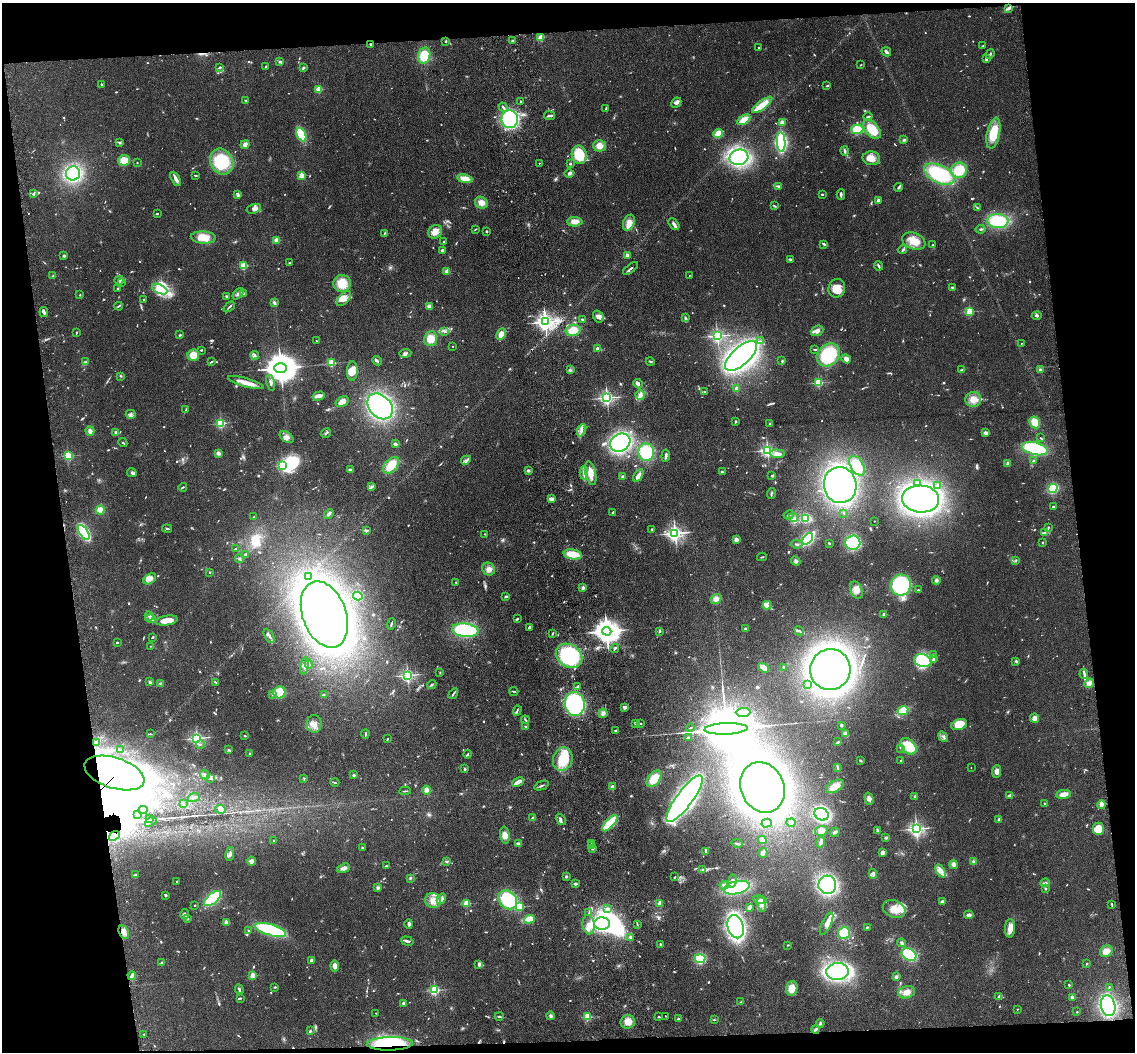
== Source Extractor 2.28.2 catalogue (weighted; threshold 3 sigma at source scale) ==
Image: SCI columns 119-4649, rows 251-4447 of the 4768 x 4591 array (HDU 1 of 3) = the unmasked area's bounding box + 8 px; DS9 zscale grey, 4 x 4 block average (1 PNG px = mean of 4 x 4 image px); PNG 1137 x 1054 px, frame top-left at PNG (2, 3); each listed source drawn as its Kron ellipse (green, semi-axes under 4 px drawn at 4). Shown black and unused: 15% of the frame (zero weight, under 3 of 4 exposures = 6% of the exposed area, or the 3 px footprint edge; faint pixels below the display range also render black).
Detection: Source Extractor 2.28.2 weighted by HDU 2 'WHT'. Background 0.103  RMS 0.0062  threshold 0.0278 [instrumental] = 3 sigma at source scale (4.5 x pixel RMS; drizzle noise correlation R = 1.50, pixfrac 1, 0.05/0.05 arcsec/px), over >= 5 px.
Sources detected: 1053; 22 too faint to see at this stretch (4 x 4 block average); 54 inside a brighter object's white glare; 6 cosmic-ray / hot-pixel residue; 5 long thin detections or spike segments (spike, bleed or trail) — neither listed nor drawn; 27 coinciding with a brighter row at this scale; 63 inside a brighter listed object's ellipse — not listed separately; of the other 876, all 500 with FLUX_AUTO >= 2.83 (the completeness limit of this list) listed and drawn (376 fainter detections not listed), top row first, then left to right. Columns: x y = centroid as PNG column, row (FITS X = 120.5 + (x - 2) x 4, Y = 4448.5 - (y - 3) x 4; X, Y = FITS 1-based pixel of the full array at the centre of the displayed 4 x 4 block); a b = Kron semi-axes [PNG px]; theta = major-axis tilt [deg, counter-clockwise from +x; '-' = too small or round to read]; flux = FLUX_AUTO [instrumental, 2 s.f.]
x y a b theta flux
1008 8 3 2 - 5.2
541 37 2 2 - 190
512 40 2 2 - 4.6
445 41 2 2 - 3.6
371 44 2 2 - 14
983 46 2 2 - 3.4
758 48 2 2 - 4.7
886 52 5 2 - 11
990 54 5 2 - 4.7
424 56 8 6 75 98
986 59 4 2 - 6.7
280 62 3 2 - 4.5
861 65 2 2 - 3.2
266 66 3 2 - 3.5
220 67 3 2 - 6.2
303 68 4 3 - 5
101 84 3 2 - 3.1
827 86 2 2 - 3.5
319 89 2 2 - 140
246 100 3 2 - 3.3
521 101 2 2 - 4.7
676 103 5 4 - 11
762 105 12 4 37 70
503 107 5 2 - 8.2
606 109 2 2 - 2.9
550 116 5 2 - 6.8
868 117 4 3 - 6.2
510 119 9 8 - 500
744 120 7 4 33 48
782 123 3 2 - 24
857 129 6 5 - 76
872 129 11 6 -51 97
993 133 16 6 78 110
301 134 7 4 -65 150
718 134 5 4 - 38
904 140 3 2 - 3.6
781 142 10 4 -87 330
119 143 3 2 - 4.4
245 145 5 4 - 14
599 146 6 5 - 30
845 151 4 2 - 7.2
579 155 9 7 -78 140
739 157 9 7 14 460
871 158 9 7 -9 33
124 160 6 5 - 51
222 161 13 11 -59 200
137 163 2 2 - 3.1
539 163 2 2 - 2.9
570 164 2 2 - 18
959 170 8 7 - 86
73 173 7 7 - 280
569 174 5 3 - 8.5
939 174 16 9 -26 260
195 175 3 2 - 4.8
302 175 2 2 - 150
176 179 8 3 -62 22
465 179 7 4 -10 38
778 186 3 2 - 8.9
899 187 4 2 - 6.9
33 194 2 2 - 4.1
822 194 3 2 - 3.9
238 195 3 3 - 6.3
841 195 5 2 - 9.6
878 201 2 2 - 65
481 203 7 5 -30 27
774 206 3 2 - 3.7
978 208 3 2 - 2.9
254 209 7 4 16 14
157 214 3 2 - 3.7
998 221 10 7 -4 170
575 222 7 5 -2 28
629 223 8 5 68 25
674 224 7 3 -49 12
475 229 4 2 - 3
981 229 5 2 - 6
487 231 2 2 - 14
435 232 7 6 - 28
384 233 3 2 - 3
203 237 12 6 -3 59
276 240 2 2 - 97
444 241 2 2 - 5.1
914 241 12 8 -22 60
824 244 4 2 - 8.1
933 245 4 2 - 5.6
443 250 3 3 - 9.5
903 250 4 2 - 5.6
627 255 2 2 - 64
64 256 3 3 - 4.7
790 260 3 3 - 4.9
289 263 2 2 - 16
243 266 2 2 - 220
878 266 5 2 - 6.6
631 268 9 2 36 7.2
447 271 2 2 - 82
689 275 2 2 - 3.7
53 276 3 2 - 3.4
119 280 4 3 - 9.8
122 283 2 2 - 2.9
342 283 8 8 - 69
952 287 3 2 - 3.9
118 288 3 2 - 3.1
837 288 9 8 - 51
160 289 8 2 -27 370
238 294 7 3 49 11
244 294 3 2 - 4.4
80 295 2 2 - 2.9
227 296 3 2 - 5.4
344 299 9 5 46 25
143 300 3 2 - 3.1
274 303 4 3 - 8.3
118 306 4 2 - 4.4
429 306 4 3 - 9.8
229 307 6 2 41 6.1
44 312 5 2 - 11
970 312 2 2 - 320
598 316 6 5 - 18
1037 316 5 3 - 6.3
685 318 4 2 - 4.4
583 320 2 2 - 6.4
545 322 3 2 - 1900
573 330 7 5 12 54
817 331 6 5 - 15
445 332 3 2 - 4
76 333 2 2 - 3.4
501 334 6 4 62 32
180 335 3 2 - 5.5
717 336 2 2 - 860
431 339 7 6 - 52
316 341 2 2 - 5.7
760 341 2 2 - 3.3
1021 343 2 2 - 5
453 346 2 2 - 3.8
597 348 3 2 - 7.2
815 349 3 2 - 4.5
201 350 2 2 - 6.5
405 353 6 3 3 8.2
193 355 6 5 - 48
254 355 4 4 - 7.9
828 355 13 10 43 240
741 356 20 9 42 1300
846 359 5 4 - 19
377 361 5 3 - 6.2
782 361 3 2 - 4
86 362 2 2 - 3
211 362 4 2 - 3.6
650 362 4 2 - 3.5
331 363 2 2 - 260
281 368 6 5 - 10000
570 370 3 3 - 6.9
962 370 4 2 - 5.9
1040 370 4 3 - 6
352 371 10 5 87 34
121 376 3 2 - 2.9
246 383 19 3 -16 45
270 383 8 2 -75 9.6
819 383 2 2 - 280
638 384 5 3 - 9.9
736 389 2 2 - 69
704 392 2 2 - 5.7
640 395 5 4 - 13
319 396 6 3 16 17
607 398 2 2 - 1100
973 400 8 7 - 37
342 402 7 4 31 42
380 406 14 10 -46 680
186 409 3 2 - 3.3
131 414 5 3 - 8.8
736 422 3 2 - 3.7
1035 422 6 5 - 64
221 423 2 2 - 420
770 424 3 2 - 10
582 430 6 2 68 11
90 431 5 4 - 13
116 432 3 2 - 11
326 433 5 2 - 5.3
986 433 3 3 - 21
287 437 7 5 -35 19
1040 438 3 2 - 3.2
123 443 4 2 - 4
620 443 10 8 29 550
395 444 2 2 - 50
1035 449 13 6 -14 280
767 450 2 2 - 860
646 452 9 7 87 140
218 453 4 3 - 11
777 454 8 3 -3 23
68 456 2 2 - 320
666 456 6 2 83 12
466 460 5 2 - 6.7
1033 461 2 2 - 15
1007 463 3 3 - 7.2
391 465 10 6 47 69
283 466 2 2 - 360
857 466 11 6 -60 100
350 470 4 2 - 11
528 471 3 3 - 5.5
722 472 4 2 - 5
132 473 5 3 - 11
584 473 6 3 89 12
591 473 12 5 -78 39
638 475 7 4 59 22
772 475 4 2 - 3.8
623 477 4 3 - 6.7
918 483 3 2 - 4.6
840 485 18 16 -78 1200
938 485 2 2 - 25
183 487 4 2 - 4
372 487 4 3 - 6.5
1053 488 5 3 - 220
771 493 5 2 - 5.6
551 499 4 3 - 13
920 499 18 13 -6 1600
1053 507 3 2 - 3.5
100 510 5 4 - 23
613 512 3 2 - 3.4
844 513 2 2 - 2.9
329 514 5 3 - 9.7
789 515 5 3 - 9.4
254 517 2 2 - 2.9
793 518 5 4 - 13
806 518 4 3 - 110
874 521 2 2 - 5.1
1048 527 2 2 - 4.5
167 529 5 2 - 5.2
652 529 2 2 - 3.7
367 530 3 2 - 5.2
84 532 8 4 -55 300
1045 532 4 2 - 5.2
675 533 3 2 - 1600
485 534 2 2 - 6.2
808 539 6 4 51 250
736 540 3 3 - 18
1042 542 3 2 - 3.3
829 543 3 2 - 3.6
853 543 7 7 - 240
797 544 6 2 -6 8.1
235 549 2 2 - 3.4
245 554 3 2 - 5.9
573 554 9 5 -10 67
762 557 5 2 - 3.7
239 559 4 3 - 5.5
1016 560 3 2 - 3
796 561 5 4 - 9
489 569 7 6 - 20
210 572 2 2 - 16
308 577 4 2 - 5.3
150 579 7 4 36 19
936 580 4 3 - 8.5
456 582 2 2 - 8.7
901 585 10 10 - 290
583 588 2 2 - 45
856 590 9 6 -69 32
918 590 2 2 - 3.3
358 596 4 4 - 72
505 596 3 2 - 5.8
716 599 6 4 31 21
767 605 4 3 - 10
324 614 34 22 -70 2700
883 615 3 2 - 3.7
149 616 4 2 - 7.3
151 619 5 2 - 9.1
517 619 3 2 - 5.7
167 621 11 4 9 49
391 624 6 2 74 5.6
529 627 4 3 - 6.4
745 629 3 3 - 4.8
465 630 13 6 -8 320
607 631 4 4 - 5300
660 631 3 2 - 7
799 631 5 2 - 5.9
553 633 3 2 - 5.1
269 636 8 2 -59 9.4
153 637 2 2 - 6.4
117 642 2 2 - 5.3
150 646 2 2 - 4.1
615 649 4 2 - 5.7
933 654 2 2 - 3
569 656 14 11 -34 300
934 659 3 3 - 4.4
923 661 9 6 -14 260
1016 661 3 3 - 5.4
309 664 5 2 - 3.6
304 666 9 3 78 14
784 667 3 2 - 6.3
763 668 6 3 -36 43
830 670 20 20 - 2600
440 672 2 2 - 3.3
1084 674 5 2 - 8
407 675 2 2 - 850
150 682 3 2 - 6.7
215 682 3 2 - 3.5
1089 683 5 4 - 15
160 684 3 2 - 4.2
432 684 5 2 - 3.9
808 684 3 2 - 8.3
578 686 3 2 - 9.2
514 691 4 2 - 5.3
279 692 6 6 - 120
272 694 2 2 - 4.3
324 694 2 2 - 3.4
453 694 6 2 57 5.5
575 704 12 10 -80 490
625 707 3 3 - 12
517 710 5 2 - 6
903 710 5 3 - 90
743 712 7 3 2 15
603 713 4 4 - 14
1034 718 4 4 - 20
525 720 4 2 - 3.8
635 723 4 2 - 7
314 724 9 7 -88 31
641 724 2 2 - 9.6
959 724 8 5 16 56
841 725 3 2 - 6.6
525 726 4 2 - 3.4
690 728 4 2 - 2.9
726 729 21 5 2 62000
616 730 3 2 - 3
150 734 3 2 - 3.3
365 734 4 2 - 4
845 734 4 4 - 10
245 736 2 2 - 4.5
943 737 6 2 -53 5.9
197 738 2 2 - 670
688 738 2 2 - 29
387 739 2 2 - 5.2
97 742 3 2 - 4.3
838 742 4 2 - 3.3
200 744 4 2 - 5.3
908 746 9 6 -47 120
901 748 4 2 - 6.6
121 750 3 2 - 5
229 750 3 2 - 4.1
250 754 3 2 - 4
467 754 4 2 - 4
563 759 12 9 74 140
901 760 2 2 - 3
860 761 3 2 - 4.1
971 767 2 2 - 3.1
838 768 2 2 - 2.8
464 769 3 2 - 3.4
997 771 6 4 84 19
114 773 31 15 -18 280
205 775 5 2 - 6.2
353 775 2 2 - 29
304 778 2 2 - 3
210 779 3 2 - 6.2
654 779 9 6 50 56
335 782 4 2 - 3.6
518 782 6 3 26 25
541 785 7 2 21 6.1
835 786 10 5 30 38
612 787 2 2 - 78
762 787 26 21 -64 2100
426 790 4 4 - 18
405 791 6 2 4 3.6
1064 794 7 4 9 31
1010 795 4 2 - 9.3
915 796 3 2 - 3.7
194 798 6 2 16 8.3
684 799 28 8 54 1400
869 799 6 4 -74 12
183 803 3 2 - 3
1044 803 2 2 - 3.1
1101 805 4 3 - 30
220 809 5 3 - 12
143 810 5 2 - 4
822 814 7 6 - 530
137 815 3 2 - 3.5
533 818 3 2 - 7.5
149 819 4 2 - 3
561 819 6 3 -56 7.9
999 820 2 2 - 38
151 822 6 2 36 6.8
610 823 10 4 48 160
767 823 5 2 - 4.2
791 823 4 4 - 11
916 829 2 2 - 1300
1098 829 6 5 - 81
877 830 4 2 - 4.1
821 831 6 4 18 18
835 832 5 3 - 8
505 835 8 4 -82 27
114 836 6 4 38 24
886 838 4 3 - 5.7
762 840 4 4 - 11
274 841 3 2 - 3.4
821 842 5 2 - 7.3
737 843 6 2 -13 6.6
518 844 4 3 - 19
592 844 2 2 - 23
592 846 3 2 - 3.1
362 848 3 2 - 3.1
593 849 3 2 - 3.7
706 852 3 2 - 4.3
882 852 3 3 - 15
763 853 5 3 - 13
230 854 7 3 80 12
251 861 5 4 - 15
447 862 3 2 - 5.4
974 862 4 3 - 7.1
953 864 4 4 - 12
386 866 3 2 - 4.8
344 868 7 4 22 15
703 869 3 2 - 3.8
940 871 7 4 -61 34
873 874 5 3 - 12
136 875 2 2 - 2.9
566 876 3 2 - 5.8
675 877 3 2 - 3.3
410 878 3 2 - 4.1
732 881 7 3 81 11
177 882 3 2 - 3.9
1045 883 5 2 - 6.3
575 884 3 2 - 8.1
724 885 4 3 - 8.2
827 885 9 9 - 530
378 887 4 3 - 7.3
737 888 13 6 12 240
1046 889 3 2 - 4.2
165 895 3 2 - 5.9
213 899 10 5 40 260
441 899 6 4 61 14
508 900 10 8 -46 230
760 900 7 3 -10 17
433 901 8 7 - 37
942 902 3 2 - 13
466 903 2 2 - 220
660 903 2 2 - 91
762 904 8 3 -81 15
1112 904 4 2 - 4.4
195 905 2 2 - 8.4
519 907 2 2 - 260
749 907 3 2 - 10
608 909 3 2 - 8.4
894 909 12 8 -22 57
589 913 3 2 - 2.9
185 914 5 3 - 8.2
969 915 5 3 - 12
187 919 2 2 - 15
529 919 5 3 - 74
226 922 2 2 - 93
409 924 5 2 - 13
602 924 8 6 -1 700
637 924 4 2 - 2.8
827 924 12 4 64 25
589 925 9 6 -83 29
736 927 12 8 -74 860
867 927 3 2 - 4.8
1010 928 9 5 89 33
271 930 16 5 -17 420
248 931 2 2 - 3.3
124 932 7 5 -63 21
844 933 6 5 - 120
631 937 2 2 - 32
407 941 6 3 -17 10
902 943 4 3 - 6.7
660 944 3 2 - 4.8
788 945 2 2 - 3
1106 951 6 5 - 30
909 955 8 5 -31 200
700 958 5 4 - 160
311 960 2 2 - 11
162 962 3 2 - 4.5
479 964 4 3 - 10
1087 964 2 2 - 4.8
335 966 5 4 - 21
837 972 11 8 3 630
253 975 2 2 - 110
132 976 4 3 - 8
896 977 3 3 - 5.9
1069 985 2 2 - 3.6
275 987 3 2 - 3.1
1109 987 2 2 - 3.1
792 988 7 5 75 52
239 989 5 2 - 6
435 990 2 2 - 500
907 992 9 6 15 26
999 997 3 3 - 14
1072 997 2 2 - 55
240 998 3 2 - 3.3
741 1002 3 2 - 3.4
403 1003 2 2 - 24
1108 1006 10 7 -78 330
1017 1009 2 2 - 3.1
1077 1012 2 2 - 5.9
376 1013 2 2 - 3.3
499 1016 4 2 - 4.3
551 1016 4 3 - 8.2
665 1016 2 2 - 4.2
587 1017 2 2 - 230
659 1017 3 2 - 2.9
678 1019 3 2 - 5
714 1020 4 2 - 2.8
628 1022 7 6 - 35
820 1023 4 3 - 5.5
815 1029 4 3 - 6.6
310 1031 3 3 - 4.3
144 1034 2 2 - 3.1
390 1044 23 6 1 120
Overlapping masked pixels (flux is a lower limit): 3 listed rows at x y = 371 44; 114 773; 390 1044
Diffuse or blended objects may show on this block-average render without a row.